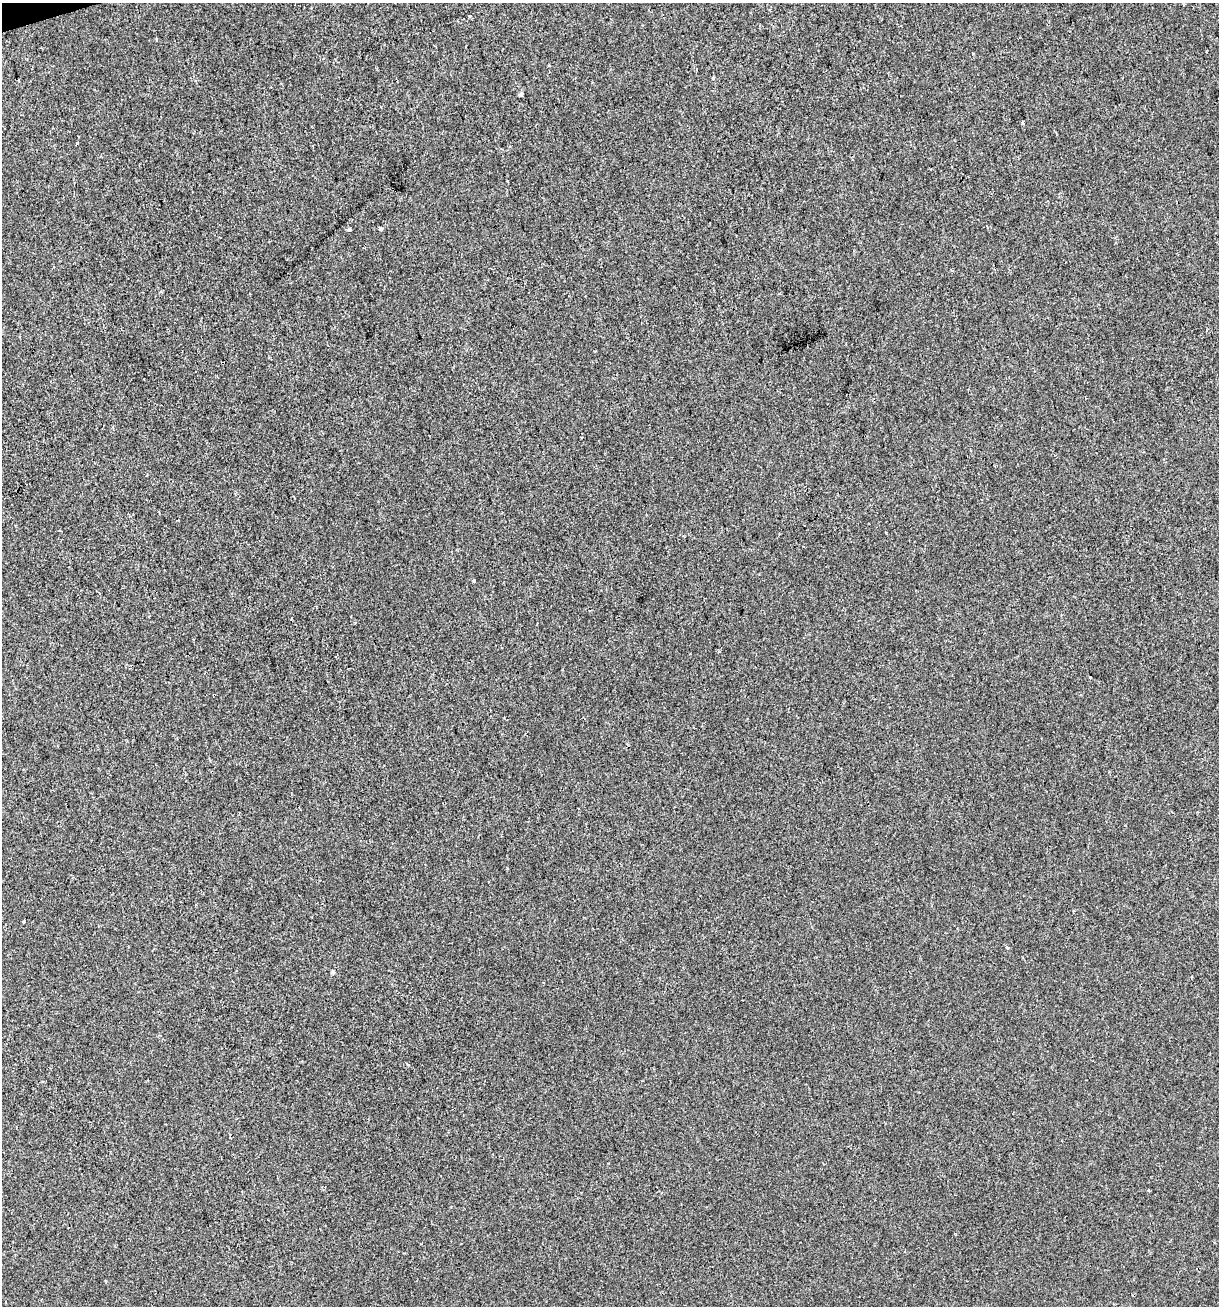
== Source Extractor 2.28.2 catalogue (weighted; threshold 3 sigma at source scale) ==
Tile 11 of 4 x 4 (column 3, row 3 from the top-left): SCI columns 2487-3703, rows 1305-2608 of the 5022 x 5216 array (HDU 1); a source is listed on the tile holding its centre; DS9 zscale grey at full resolution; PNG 1221 x 1308 px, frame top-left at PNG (2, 3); no overlay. Shown black and unused: <1% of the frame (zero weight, under 2 of 3 exposures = <1% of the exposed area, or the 3 px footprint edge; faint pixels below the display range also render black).
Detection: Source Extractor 2.28.2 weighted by HDU 2 'WHT'; one run over the whole footprint, this tile lists its part. Background 5.62e-04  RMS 0.0042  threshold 0.0189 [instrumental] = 3 sigma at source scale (4.5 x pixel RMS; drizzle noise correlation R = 1.50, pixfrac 1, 0.0396/0.0396 arcsec/px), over >= 5 px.
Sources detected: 15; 1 cosmic-ray / hot-pixel residue — not listed; the other 14 listed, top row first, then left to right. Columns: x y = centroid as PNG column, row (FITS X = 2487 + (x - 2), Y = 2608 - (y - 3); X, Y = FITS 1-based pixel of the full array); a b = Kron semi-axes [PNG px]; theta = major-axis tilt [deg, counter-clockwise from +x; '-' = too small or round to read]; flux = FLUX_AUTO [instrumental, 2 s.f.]
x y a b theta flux
470 16 3 3 - 0.7
156 39 3 2 - 0.54
713 78 3 3 - 1
521 94 4 3 - 3.4
1023 123 4 3 - 1.5
381 228 4 3 - 1.7
350 229 3 3 - 8.2
970 450 5 3 - 0.59
474 581 3 3 - 1.4
1090 677 3 3 - 0.51
1074 911 3 2 - 0.37
24 921 3 3 - 1.9
1007 948 4 4 - 0.54
333 972 4 4 - 0.88